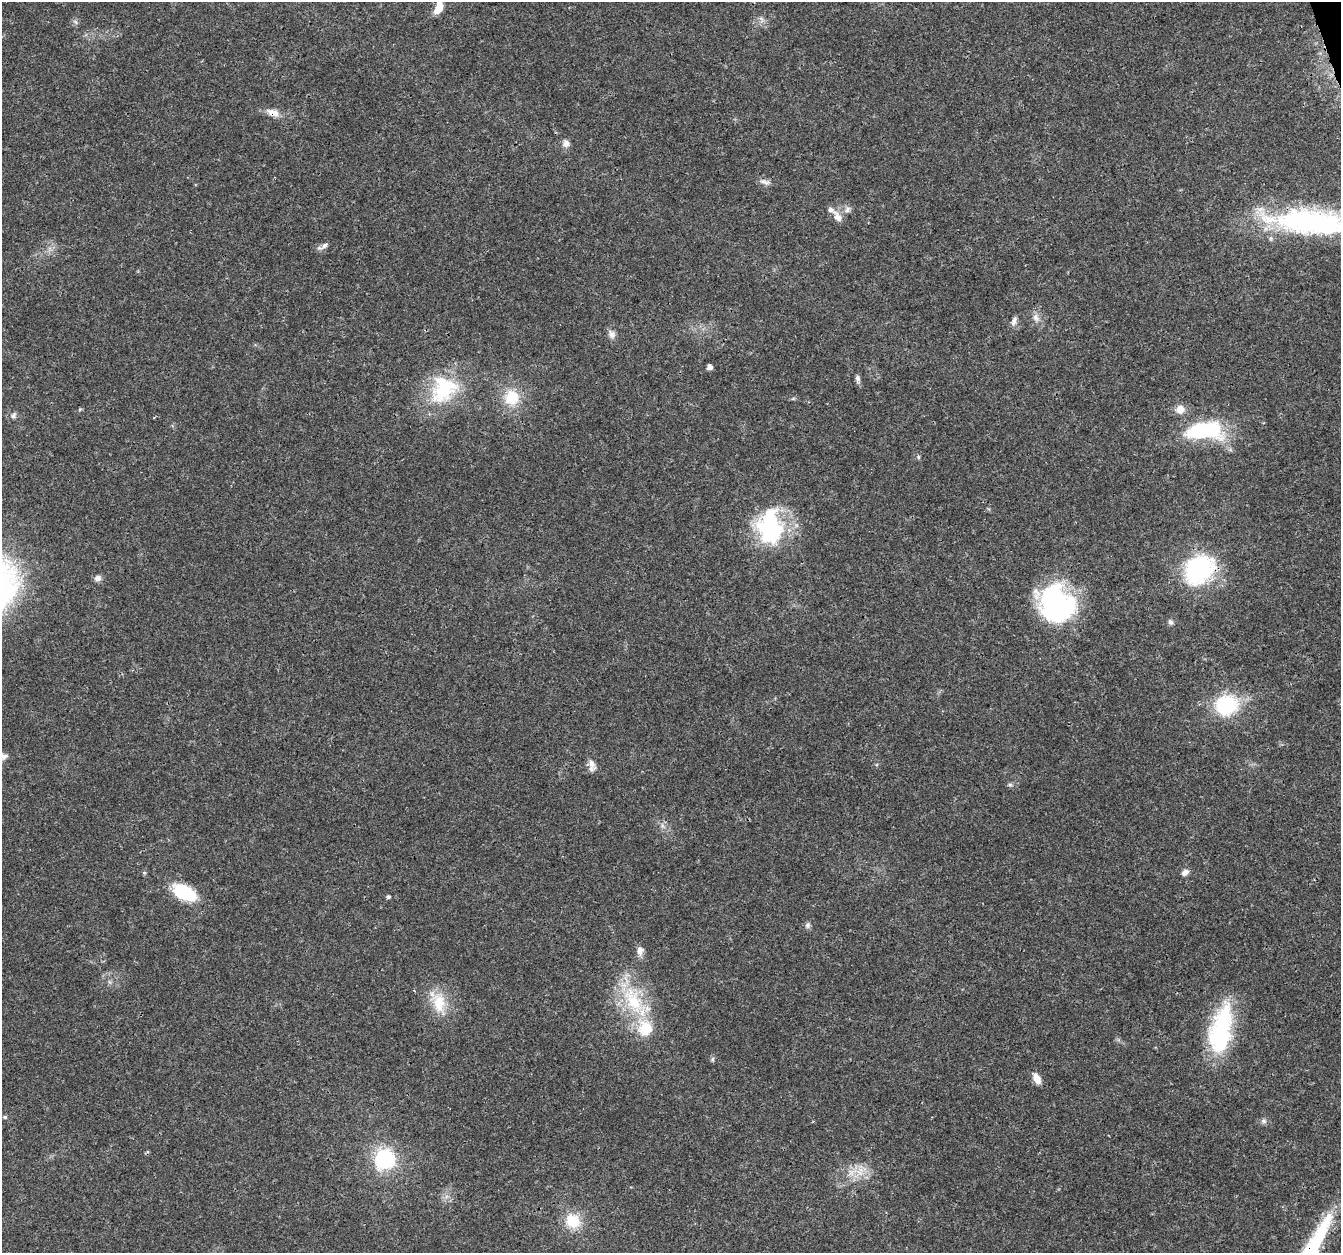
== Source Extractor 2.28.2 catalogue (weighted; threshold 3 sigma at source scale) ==
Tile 10 of 4 x 4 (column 2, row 3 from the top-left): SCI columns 1345-2683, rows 1366-2616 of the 5363 x 5184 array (HDU 1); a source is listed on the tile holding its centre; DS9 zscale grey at full resolution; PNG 1343 x 1255 px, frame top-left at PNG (2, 2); no overlay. Shown black and unused: <1% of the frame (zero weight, under 3 of 4 exposures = <1% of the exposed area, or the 3 px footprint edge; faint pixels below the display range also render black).
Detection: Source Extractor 2.28.2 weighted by HDU 2 'WHT'; one run over the whole footprint, this tile lists its part. Background 0.0269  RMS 0.002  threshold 0.0089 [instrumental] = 3 sigma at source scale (4.5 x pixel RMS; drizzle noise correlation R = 1.50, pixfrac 1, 0.0396/0.0396 arcsec/px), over >= 5 px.
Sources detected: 52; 2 inside a brighter object's white glare — not listed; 3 inside a brighter listed object's ellipse — not listed separately; the other 47 listed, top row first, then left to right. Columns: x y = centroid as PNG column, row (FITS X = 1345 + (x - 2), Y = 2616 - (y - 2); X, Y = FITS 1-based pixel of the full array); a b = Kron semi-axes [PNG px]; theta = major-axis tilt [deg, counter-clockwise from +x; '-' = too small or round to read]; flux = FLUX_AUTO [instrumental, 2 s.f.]
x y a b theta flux
438 8 16 8 67 2.6
75 22 7 4 -45 0.43
273 113 19 9 -20 2
566 143 10 8 85 1.1
765 182 16 6 -12 0.88
847 210 11 7 50 0.9
837 217 18 9 -56 1.7
1313 222 94 29 -4 43
325 245 10 6 39 0.77
1036 318 13 8 -59 1.3
1014 321 13 6 71 0.82
612 334 11 9 -60 1.1
709 367 5 4 - 1.1
858 378 8 6 -72 0.61
443 390 44 31 44 13
512 397 20 19 - 5.8
80 409 6 4 44 0.24
1180 409 12 11 - 1.8
14 415 9 6 63 0.6
1204 431 48 20 2 17
918 457 6 4 -89 0.28
769 529 38 33 -81 20
1199 569 31 25 41 27
98 578 9 8 - 0.83
1052 600 42 33 84 31
1170 622 7 6 - 0.56
1226 705 25 22 13 14
3 757 12 10 27 1.3
592 764 13 8 -55 1.4
1010 785 7 5 0 0.43
662 826 8 6 -83 0.67
1185 872 9 6 31 0.93
184 892 31 16 -27 8.5
388 897 5 4 - 0.36
808 925 8 6 67 0.58
640 951 11 8 88 1.3
633 1000 46 22 -62 14
439 1003 32 19 -74 6.1
1221 1030 58 23 78 20
712 1059 6 4 89 0.35
1037 1078 13 7 -66 1.8
5 1117 6 5 - 0.33
1264 1121 8 6 -77 0.59
385 1159 8 8 - 46
861 1170 17 7 -83 1.7
851 1173 10 8 90 1.5
573 1221 16 15 - 5.9
Overlapping masked pixels (flux is a lower limit): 3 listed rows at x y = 273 113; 1313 222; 1199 569
Isophote crosses this tile's border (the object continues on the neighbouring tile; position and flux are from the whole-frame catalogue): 3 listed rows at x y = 438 8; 1313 222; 3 757